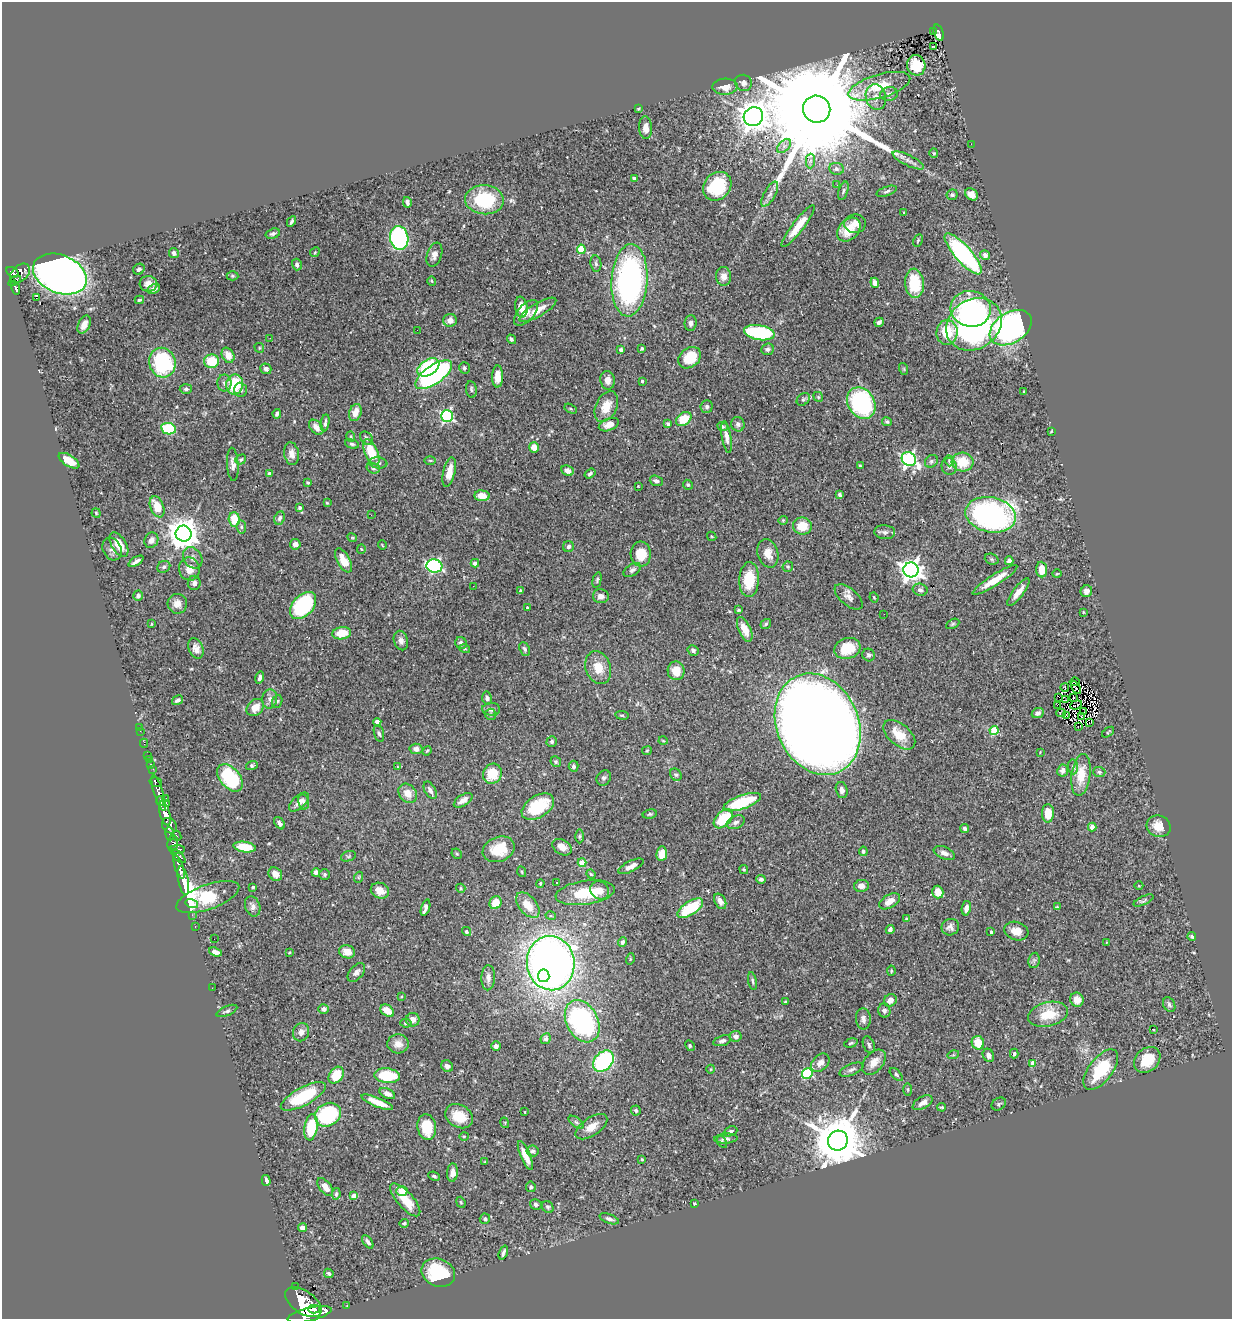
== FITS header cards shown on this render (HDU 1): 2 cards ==
NAXIS1  =                 1230
NAXIS2  =                 1317

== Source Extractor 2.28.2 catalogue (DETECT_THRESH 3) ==
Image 1230 x 1317 px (HDU 1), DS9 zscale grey, 1 PNG px = 1 image px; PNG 1234 x 1321 px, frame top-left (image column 1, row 1317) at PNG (2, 2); each listed source drawn as its Kron ellipse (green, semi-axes under 4 px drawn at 4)
Background 0.476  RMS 0.025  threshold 0.0743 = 3 sigma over >= 5 px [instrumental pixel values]
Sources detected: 463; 2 with non-positive FLUX_AUTO (blend fragments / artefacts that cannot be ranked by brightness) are neither listed nor drawn; the other 461 listed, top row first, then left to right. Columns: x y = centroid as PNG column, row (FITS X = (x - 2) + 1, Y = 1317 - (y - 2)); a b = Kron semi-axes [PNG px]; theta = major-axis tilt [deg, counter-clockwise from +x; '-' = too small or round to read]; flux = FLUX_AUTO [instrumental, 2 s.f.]
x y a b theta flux
933 31 3 2 - 12
939 33 8 4 -71 120
934 46 3 2 - 4.4
916 65 10 9 - 39
743 83 8 8 - 6.7
879 86 32 11 16 51
725 87 12 8 2 19
889 94 9 6 9 6.7
876 97 13 10 -75 15
638 109 3 3 - 1.6
817 109 14 13 - 97000
753 117 10 9 - 2900
645 128 11 6 -87 11
971 144 2 2 - 8.8
784 146 8 5 45 5.8
934 153 4 4 - 1.7
908 160 17 5 -26 9.3
810 161 7 4 89 4.2
836 169 7 6 - 4.6
634 178 3 3 - 6
837 185 3 2 - 2.1
717 186 15 13 47 96
843 191 9 4 72 3.3
887 191 11 4 19 4.2
770 194 14 5 61 8.4
971 194 7 5 -38 13
952 195 6 5 - 2.9
484 200 19 14 -4 97
407 202 5 3 - 4.9
904 213 3 3 - 2
291 222 5 3 - 3.1
855 224 11 9 -2 12
798 226 26 6 52 29
849 230 13 10 47 34
273 234 7 5 17 3.9
399 238 12 9 -81 280
918 240 7 4 63 2.4
581 249 4 4 - 64
315 252 5 4 - 1.6
174 253 5 4 - 5.3
963 254 26 8 -48 270
434 255 12 7 70 8.8
985 255 5 5 - 5.8
297 264 6 5 - 5.7
596 264 8 5 -82 4.4
139 269 6 5 - 5.4
12 272 7 4 -31 340
20 273 12 7 45 510
60 274 28 19 -23 1300
232 276 6 4 -2 2.5
724 276 9 7 -85 11
629 280 36 18 86 480
14 281 7 3 34 210
432 281 4 4 - 1.8
875 283 5 4 - 11
914 283 14 9 -85 64
148 284 9 8 - 13
15 287 7 4 -71 180
153 289 6 4 28 6.4
36 298 3 2 - 560
139 300 4 3 - 2.5
521 307 10 6 -82 21
971 309 20 18 -12 130
538 310 21 6 30 24
526 313 15 8 47 14
450 320 7 6 - 9.8
879 322 5 4 - 3.9
691 323 8 6 88 6.7
974 324 29 24 36 490
84 325 9 6 65 11
1011 328 23 15 32 540
417 330 2 2 - 2.3
947 332 12 10 85 57
759 333 15 7 -10 140
270 338 2 2 - 1.6
511 339 5 4 - 3
259 348 5 4 - 2.2
642 348 4 3 - 2.2
767 349 6 5 - 4.3
621 350 4 4 - 6.2
228 355 8 6 -62 16
690 358 12 9 39 42
212 361 7 7 - 46
162 363 15 13 -72 150
428 367 12 7 32 140
464 368 6 5 - 3.4
266 369 5 5 - 5.3
904 369 6 3 -72 1.8
434 375 21 9 35 330
498 376 11 5 89 22
608 380 9 7 -83 11
642 381 3 3 - 2.5
224 383 8 7 - 6.4
235 385 10 8 80 76
186 389 6 5 - 3.4
471 389 8 5 -82 3.6
240 390 7 6 - 5.7
1024 392 3 2 - 1.1
818 397 5 4 - 2.1
803 399 7 5 45 3.8
861 403 16 13 -59 210
606 407 16 10 64 30
707 407 6 6 - 4.2
571 409 6 4 -31 2.3
355 412 9 6 70 18
277 414 5 3 - 3.8
447 416 6 5 - 280
684 419 8 6 38 41
887 422 5 4 - 3
325 423 9 3 81 4.5
668 424 4 3 - 3.4
738 424 7 6 - 4.9
609 425 10 6 20 14
722 426 5 4 - 3.5
316 427 9 6 -49 12
168 429 7 5 -11 94
1051 431 3 2 - 1.4
351 436 5 3 - 1.9
726 437 16 5 -80 9.4
366 438 7 5 -49 4.7
352 444 7 4 -15 3.1
534 447 5 5 - 15
371 452 14 6 -66 51
292 454 11 7 -80 12
241 459 6 4 35 2.4
909 459 7 6 - 390
430 460 6 4 0 2.1
69 461 12 5 -32 23
931 461 7 5 38 3.6
949 461 5 4 - 2.2
962 462 11 9 -4 42
378 463 9 5 -7 4.4
233 464 16 5 -87 9.3
860 466 4 2 - 2.3
949 466 8 7 - 6.7
373 468 7 5 -17 3.5
567 471 6 5 - 9
449 472 15 6 77 22
269 473 4 4 - 4.4
590 474 6 4 36 3.8
656 481 6 5 - 4.9
308 483 4 3 - 2.2
688 485 5 4 - 3.2
638 486 3 2 - 1.1
840 495 4 3 - 3.3
482 496 7 5 -6 19
327 503 4 3 - 1.6
157 507 11 6 -68 30
300 508 4 4 - 5.4
96 513 4 4 - 2.1
371 515 3 2 - 1.7
991 515 25 17 -12 440
280 518 7 5 67 4.3
234 519 7 5 -86 39
783 520 4 4 - 1.8
802 526 9 8 - 36
241 527 6 4 -83 3.4
885 532 10 7 -4 6.7
184 534 8 8 - 2700
712 536 5 3 - 1.6
352 538 5 4 - 1.6
151 540 8 6 63 7.4
295 544 5 5 - 9
119 545 13 7 -57 25
382 545 5 3 - 1.2
568 547 5 5 - 4.4
112 549 12 9 -64 7.6
361 549 4 4 - 1.8
768 553 14 10 -73 18
641 554 12 10 -86 34
193 558 11 9 -56 9.3
992 559 7 5 -21 3.1
343 560 13 6 -61 27
136 561 8 3 33 6.1
1009 561 4 4 - 5.5
475 563 4 4 - 5.7
434 566 8 6 -13 310
164 567 7 5 33 3.9
788 567 5 5 - 2.4
189 569 11 10 - 17
1042 569 8 5 -86 26
632 570 9 5 31 5.3
911 570 7 7 - 1200
1057 574 5 3 - 1.4
597 580 8 4 75 2.8
749 580 17 10 87 51
995 580 26 5 32 30
194 583 7 6 - 6.4
473 586 3 2 - 2.8
920 590 7 6 - 5.4
521 591 4 4 - 3.3
1086 591 6 5 - 6.1
1018 592 17 5 53 15
138 596 5 5 - 5.1
601 596 8 7 - 9.8
849 597 17 8 -40 10
874 597 5 3 - 1.8
177 604 10 9 - 12
303 605 16 10 48 180
527 607 3 3 - 1.9
739 610 3 3 - 1.9
1083 612 4 2 - 1.2
884 614 2 2 - 3.8
151 624 3 2 - 1.1
766 624 5 4 - 3
953 624 7 4 27 2.8
745 629 13 6 -65 20
342 633 9 6 9 35
401 641 10 7 -74 7.2
461 643 6 5 - 5.3
847 648 13 10 17 43
196 649 10 7 -67 10
465 649 5 3 - 1.8
525 649 7 5 -64 4
693 650 6 5 - 3
869 655 6 6 - 3.7
598 668 17 12 -70 29
676 671 9 8 - 24
260 678 6 4 74 4.8
1075 682 5 3 - 2.4
1065 688 4 2 - 2.9
1076 688 7 3 -58 3.4
1059 697 2 2 - 0.51
487 698 6 5 - 5
1074 698 3 2 - 1.2
270 699 9 7 85 7.5
177 700 6 4 31 4.9
1066 700 3 2 - 1.4
277 701 6 5 - 2.7
1076 705 6 2 18 1.4
1057 706 3 2 - 1.7
255 707 10 7 45 20
491 709 9 6 -2 6.7
1084 712 2 2 - 1.2
1038 713 6 5 - 5.2
1061 713 4 2 - 2.4
491 714 6 5 - 2.8
622 715 7 3 -8 2
1066 715 3 2 - 1.1
1081 716 3 2 - 3.7
377 722 4 4 - 21
1089 722 3 2 - 2700
818 724 52 41 -66 3700
139 727 2 2 - 7.3
1078 727 2 2 - 1.2
140 731 2 2 - 2.5
994 731 4 4 - 77
1108 732 7 2 36 1.5
379 733 9 5 -74 4.1
899 735 19 10 -41 33
663 741 4 3 - 1.3
552 742 5 5 - 3.5
144 743 4 2 - 12
416 749 6 5 - 7.7
427 751 5 3 - 1.7
647 751 5 4 - 1.7
1040 752 2 2 - 0.94
147 755 3 2 - 13
149 760 3 2 - 6
556 762 5 5 - 3
150 765 4 3 - 43
252 765 6 4 16 3.4
574 766 5 5 - 4.4
397 767 3 2 - 1.7
1073 767 7 5 -84 4.7
153 769 2 2 - 9.5
1063 770 6 5 - 5.9
1099 772 6 5 - 2.9
492 774 10 9 - 45
676 775 6 5 - 3.2
1081 775 21 9 82 32
230 778 16 10 -50 120
604 778 8 7 - 4.5
156 782 6 4 -15 240
430 790 9 5 -62 7.3
842 790 8 6 -76 7.6
159 793 19 4 -73 1200
408 793 10 8 -50 18
166 798 2 2 - 12
463 800 10 5 32 10
161 801 5 3 - 460
299 802 12 6 43 11
304 802 8 5 -78 4.5
742 802 19 7 19 93
167 804 3 3 - 110
538 807 18 11 32 77
165 813 12 5 -75 2600
1048 813 9 6 89 26
650 814 7 4 9 2.6
723 819 11 7 45 58
736 822 9 6 24 6.2
279 823 7 4 -54 4.8
169 826 8 6 -49 1000
1159 826 12 10 -25 21
1092 827 4 4 - 16
965 829 4 4 - 5.1
170 834 6 3 -82 430
177 836 5 4 - 170
579 836 7 3 90 2.2
173 843 8 5 80 410
244 847 11 5 -8 42
562 847 10 7 -31 14
499 849 16 12 22 48
177 850 8 4 1 540
863 851 5 4 - 3.2
944 853 11 6 -22 7.7
457 854 5 4 - 2.3
662 854 7 5 83 19
178 856 9 4 -43 480
348 856 8 5 19 2.8
582 863 4 4 - 44
631 866 14 5 26 9.8
179 867 12 4 -72 1400
744 869 4 4 - 1.9
316 872 4 4 - 6
522 872 5 3 - 1.6
275 874 7 6 - 14
325 874 5 5 - 3.1
591 874 5 4 - 1.7
359 877 5 3 - 1.7
761 879 4 4 - 3.5
183 880 15 5 -79 2200
557 882 3 3 - 23
540 883 4 3 - 2.2
861 886 7 6 - 9.2
1139 886 4 3 - 1.2
253 887 3 3 - 1.9
461 888 5 4 - 2
600 890 10 8 -39 13
380 891 9 7 -25 17
938 892 6 5 - 19
585 893 30 12 8 64
208 897 33 12 20 280
720 901 8 5 -63 8.4
889 901 11 6 30 16
1144 901 11 4 25 3.5
496 903 7 6 - 25
192 904 6 3 -14 120
528 905 15 8 -49 26
253 906 10 7 -71 7.6
1057 907 3 3 - 1.9
425 908 8 4 72 8
690 908 14 6 33 81
966 908 7 4 79 9.5
192 915 2 2 - 9
551 916 5 3 - 1.7
906 919 4 4 - 3
195 926 3 2 - 16
950 927 9 8 - 7.4
890 929 4 3 - 4.5
466 931 5 4 - 2.9
1016 931 12 9 -17 18
991 932 3 3 - 1.9
1192 936 4 4 - 2.9
214 939 2 2 - 0.9
623 942 5 4 - 4
1106 942 3 2 - 2.3
215 952 7 4 -18 9.9
347 952 8 6 -18 17
289 953 3 2 - 1.2
630 959 6 3 73 1.7
1034 960 8 5 78 4.2
551 963 27 24 -82 1400
891 971 5 3 - 1.9
356 972 11 6 50 6.7
544 976 6 5 - 240
488 978 12 7 88 8.6
752 981 9 4 -79 3.4
212 988 2 2 - 2.5
401 997 4 3 - 1.3
890 1000 7 5 40 11
1077 1000 7 6 - 15
785 1002 3 2 - 1.7
1169 1005 8 5 -61 4.1
324 1009 5 4 - 5.5
227 1011 11 4 23 4.6
387 1011 8 5 -36 19
884 1011 7 6 - 5.3
1048 1014 20 12 13 45
863 1019 10 7 -85 7
413 1020 7 6 - 12
582 1021 22 15 -62 290
406 1023 6 4 -6 3.5
1154 1029 3 3 - 28
301 1032 9 8 - 8.4
736 1036 6 5 - 6.2
546 1039 6 5 - 3.5
722 1041 9 5 17 5.9
851 1043 7 4 16 2.8
978 1043 7 6 - 30
398 1044 10 9 - 13
869 1045 9 5 -68 3.9
496 1046 5 4 - 6.6
690 1046 5 4 - 2.3
1014 1054 5 3 - 2.7
953 1055 6 4 17 2
988 1055 7 5 -62 8.2
1147 1060 14 11 43 38
603 1061 12 9 48 190
874 1062 14 9 48 18
820 1063 10 7 45 10
1033 1063 4 4 - 15
447 1066 6 5 - 6.7
711 1069 4 3 - 1.3
851 1070 13 5 21 5.7
1101 1070 24 11 53 77
807 1073 5 5 - 130
896 1074 8 4 -42 2.7
336 1075 9 6 53 43
387 1076 13 7 -6 73
908 1089 6 3 -90 1.8
387 1094 8 5 -25 8
303 1096 25 9 28 97
377 1102 17 4 -22 24
923 1103 11 6 30 8.8
999 1104 7 6 - 3
942 1107 4 3 - 2.3
636 1110 5 5 - 3.6
525 1112 3 2 - 0.92
328 1115 13 11 31 190
459 1116 15 11 -28 38
576 1122 9 4 -36 4.1
505 1123 5 3 - 1.5
311 1127 13 6 82 70
427 1127 13 9 -81 54
591 1127 18 9 34 21
730 1131 7 4 22 3.7
464 1136 4 4 - 1.7
726 1139 11 5 3 5.7
838 1141 10 9 - 10000
722 1142 6 4 -55 2.6
533 1151 6 5 - 4.4
525 1156 15 5 -67 26
642 1159 4 3 - 1.6
485 1162 4 4 - 1.6
452 1173 9 5 85 10
434 1176 6 4 -24 3.2
266 1180 5 4 - 7
325 1187 10 5 -51 15
531 1187 5 5 - 2.8
402 1191 5 5 - 23
336 1194 6 4 81 2.7
354 1196 4 4 - 15
405 1200 21 8 -49 35
461 1202 6 4 -68 2
694 1203 3 3 - 1.7
536 1204 6 5 - 4.2
548 1207 6 5 - 3.1
485 1219 5 5 - 4.2
609 1219 10 4 -20 5.4
404 1223 5 3 - 1.8
302 1228 4 4 - 7.3
368 1242 8 4 -54 4.8
503 1253 7 3 70 4.2
329 1273 5 4 - 3.4
438 1273 17 13 -22 90
295 1287 3 3 - 67
303 1302 21 11 -35 5900
347 1306 3 2 - 16
314 1309 6 3 -1 590
310 1314 22 6 13 4200
At the frame edge (FLAGS 8, measured only in part): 1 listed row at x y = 310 1314
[2 non-positive-flux detections neither listed nor drawn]